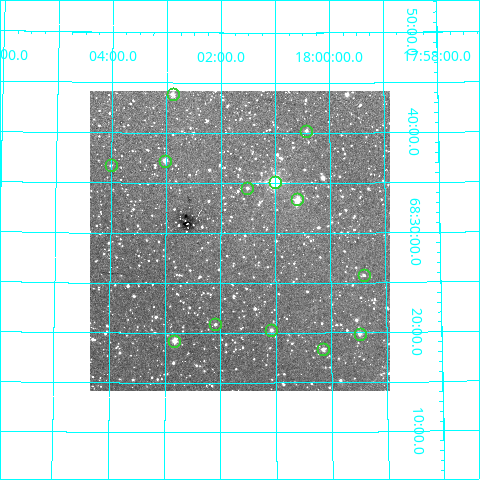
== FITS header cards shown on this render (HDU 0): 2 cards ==
NAXIS1  =                  300
NAXIS2  =                  300

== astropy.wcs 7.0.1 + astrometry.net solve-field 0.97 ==
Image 300 x 300 px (HDU 0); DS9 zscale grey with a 90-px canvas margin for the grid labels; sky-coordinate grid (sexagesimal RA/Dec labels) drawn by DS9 from the SOLVED WCS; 13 Tycho-2 reference stars matched to detected sources circled (green)
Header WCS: RA---TAN/DEC--TAN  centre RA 18:01:39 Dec +68:29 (270.41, +68.49 deg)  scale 6 arcsec/px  FOV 30.0' x 30.0'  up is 0 deg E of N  parity normal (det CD < 0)
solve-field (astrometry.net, Tycho-2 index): VERIFIED the header's WCS against the Tycho-2 star catalogue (verified at 2 index scales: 11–13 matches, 0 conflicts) and refined it, rather than solving blind
Solved WCS: RA---TAN-SIP/DEC--TAN-SIP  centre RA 18:01:39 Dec +68:29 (270.41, +68.49 deg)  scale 6 arcsec/px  FOV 30.0' x 30.0'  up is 0 deg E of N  parity normal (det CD < 0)
The solver's refit moves the header's centre by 0.82 arcsec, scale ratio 1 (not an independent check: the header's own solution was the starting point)
Tycho-2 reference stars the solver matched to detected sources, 13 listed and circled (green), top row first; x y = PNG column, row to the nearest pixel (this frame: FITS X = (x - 90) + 1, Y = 300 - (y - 91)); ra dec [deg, ICRS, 3 dp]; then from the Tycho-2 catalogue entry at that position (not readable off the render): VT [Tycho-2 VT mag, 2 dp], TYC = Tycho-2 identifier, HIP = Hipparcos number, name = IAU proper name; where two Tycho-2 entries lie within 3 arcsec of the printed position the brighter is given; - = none
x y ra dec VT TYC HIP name
173 94 270.722 +68.731 10.75 4429-140-1 - -
306 131 270.108 +68.671 11.35 4429-142-1 - -
165 161 270.755 +68.620 10.60 4429-483-1 - -
111 165 271.002 +68.612 12.84 4429-137-1 - -
275 182 270.252 +68.585 8.18 4429-84-1 88226 -
247 188 270.379 +68.575 12.15 4429-285-1 - -
297 199 270.150 +68.557 9.84 4429-100-1 88188 -
364 275 269.850 +68.430 11.91 4428-797-1 - -
215 324 270.522 +68.348 11.96 4429-407-1 - -
271 330 270.269 +68.339 11.29 4429-1043-1 - -
360 334 269.869 +68.331 11.00 4428-817-1 - -
174 341 270.707 +68.320 9.95 4429-1238-1 - -
323 349 270.039 +68.306 11.60 4429-1262-1 - -